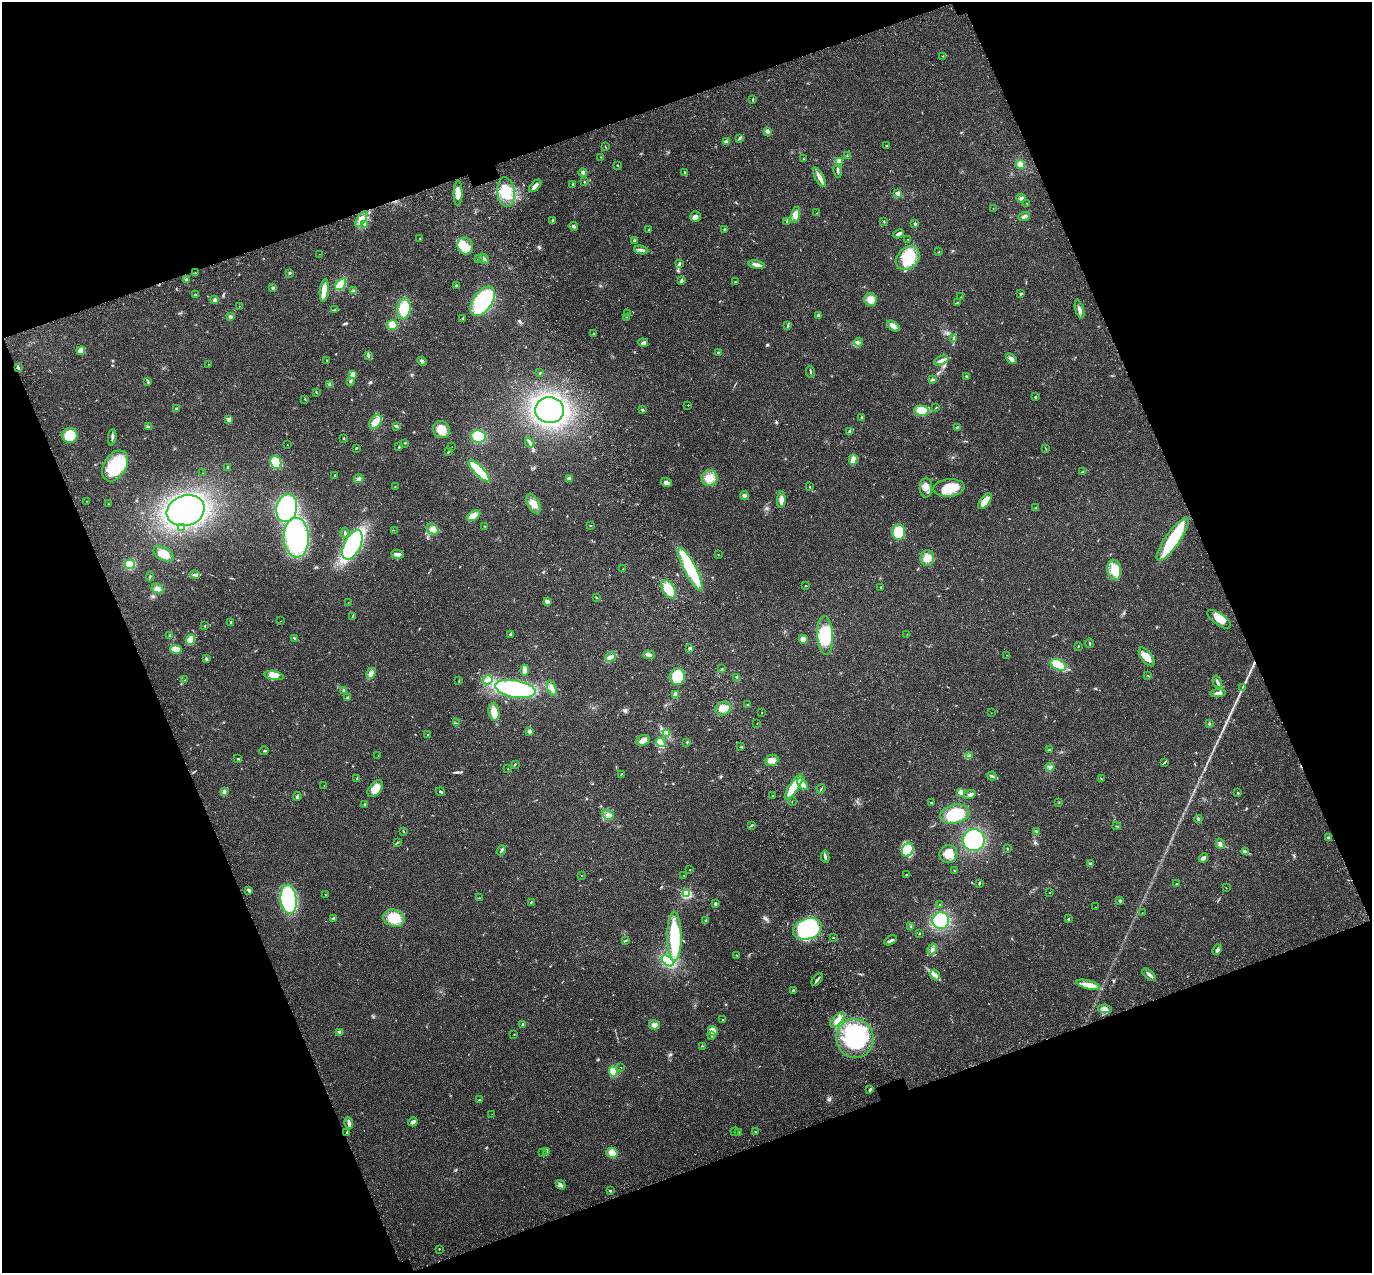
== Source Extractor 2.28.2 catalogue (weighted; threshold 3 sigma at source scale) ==
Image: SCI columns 113-5591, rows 219-5302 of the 5707 x 5572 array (HDU 1 of 3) = the unmasked area's bounding box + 8 px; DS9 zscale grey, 4 x 4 block average (1 PNG px = mean of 4 x 4 image px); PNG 1374 x 1275 px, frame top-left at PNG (2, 2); each listed source drawn as its Kron ellipse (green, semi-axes under 4 px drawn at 4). Shown black and unused: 41% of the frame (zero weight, under 3 of 4 exposures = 9% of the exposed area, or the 3 px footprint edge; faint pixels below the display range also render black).
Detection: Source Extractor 2.28.2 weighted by HDU 2 'WHT'. Background 0.0222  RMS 0.003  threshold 0.0135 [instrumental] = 3 sigma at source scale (4.5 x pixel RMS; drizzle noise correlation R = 1.50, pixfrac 1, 0.0396/0.0396 arcsec/px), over >= 5 px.
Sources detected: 394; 8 inside a brighter object's white glare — neither listed nor drawn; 1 coinciding with a brighter row at this scale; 28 inside a brighter listed object's ellipse — not listed separately; the other 357 listed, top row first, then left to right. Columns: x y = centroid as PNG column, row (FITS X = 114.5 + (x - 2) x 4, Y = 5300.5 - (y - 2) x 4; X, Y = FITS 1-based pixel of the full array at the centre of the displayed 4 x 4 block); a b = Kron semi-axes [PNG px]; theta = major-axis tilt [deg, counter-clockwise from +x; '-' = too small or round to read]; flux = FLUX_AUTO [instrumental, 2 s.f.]
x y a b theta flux
943 56 4 2 - 1.3
753 100 3 2 - 1.4
767 131 3 2 - 7
740 138 4 2 - 2.5
726 141 4 3 - 3.3
887 146 2 2 - 0.77
605 147 4 2 - 1
847 156 2 2 - 1
601 157 2 2 - 0.75
803 159 2 2 - 0.9
839 161 4 3 - 12
617 165 2 2 - 0.89
1021 165 4 4 - 7.4
838 171 7 2 -80 3.9
583 172 4 4 - 3.5
684 172 3 2 - 1.9
819 177 11 3 -62 12
585 182 2 2 - 0.86
573 184 2 2 - 4.7
535 186 7 3 46 10
506 192 15 8 -81 52
458 193 12 4 89 13
898 194 4 3 - 5.8
1021 198 5 4 - 4
1027 203 2 2 - 0.72
993 208 2 2 - 0.46
817 213 2 2 - 0.59
795 215 8 4 75 8.3
1024 216 6 2 19 6.5
695 217 5 5 - 6.8
361 219 9 3 55 7.7
553 221 4 2 - 2.2
787 222 2 2 - 0.65
884 222 2 2 - 0.81
364 224 3 2 - 1.5
915 224 3 2 - 2.6
573 226 5 3 - 3.6
724 229 2 2 - 1.3
648 230 2 2 - 1.1
898 234 6 2 27 5.9
420 238 3 2 - 1
634 240 2 2 - 2.5
908 240 2 2 - 0.52
465 246 8 7 - 20
641 250 7 3 -10 5.5
939 252 2 2 - 0.94
319 254 2 2 - 0.26
908 258 13 10 46 82
478 259 2 2 - 0.74
484 259 5 3 - 3.7
679 263 4 3 - 2.7
756 265 8 3 -9 8.8
195 273 2 2 - 0.73
290 273 2 2 - 7.3
186 279 2 2 - 1.5
682 280 4 3 - 3.4
735 282 2 2 - 1.5
341 284 7 3 47 63
457 286 2 2 - 0.82
273 288 3 2 - 1.9
324 291 11 4 84 24
353 291 3 2 - 2.2
1021 293 3 2 - 1.9
195 295 3 2 - 1.3
961 297 2 2 - 0.4
870 299 6 6 - 13
215 300 3 3 - 2.9
482 301 17 9 55 200
957 303 2 2 - 1
239 306 2 2 - 0.58
404 309 11 6 81 53
335 310 3 2 - 1.4
1080 310 9 3 -72 6.4
627 313 2 2 - 1.1
818 315 3 3 - 2.7
230 317 3 3 - 2.8
626 317 2 2 - 0.65
463 318 2 2 - 1.1
392 325 5 5 - 17
788 326 4 2 - 2
893 326 7 3 -35 13
593 334 3 2 - 1
954 339 4 3 - 4.5
858 342 4 3 - 3.7
643 343 5 3 - 4.2
81 351 4 4 - 11
718 352 3 2 - 2.4
368 356 3 2 - 3.7
1011 359 6 3 -43 9.3
327 360 2 2 - 0.85
941 360 7 3 24 5.9
422 361 5 3 - 3.4
208 364 2 2 - 0.46
18 367 3 2 - 1.7
810 372 6 2 -86 1.8
540 373 3 2 - 1.1
353 374 4 3 - 7.5
966 376 2 2 - 4.6
933 380 3 2 - 0.85
350 381 3 2 - 1.7
148 382 3 2 - 1.9
330 384 2 2 - 21
316 393 2 2 - 0.56
1035 397 2 2 - 6.1
305 399 2 2 - 0.81
688 405 2 2 - 1.5
176 408 3 2 - 2
936 408 2 2 - 0.69
550 410 14 13 - 380
642 410 3 2 - 1.3
922 411 7 5 -10 28
861 417 3 2 - 1.2
229 420 2 2 - 23
375 422 8 5 54 14
396 426 3 2 - 3.1
149 427 3 3 - 2.4
957 427 4 2 - 1.8
441 430 9 8 - 25
850 431 4 3 - 3.8
70 435 7 7 - 49
478 436 7 6 - 75
112 437 8 2 85 3.7
344 438 2 2 - 3.5
405 443 2 2 - 0.66
529 443 5 3 - 4
288 445 2 2 - 0.51
452 446 2 2 - 0.26
399 447 3 2 - 1.5
356 448 2 2 - 1.5
1045 448 2 2 - 0.72
448 452 4 2 - 1.9
853 460 5 4 - 11
276 462 7 5 -66 36
115 466 17 11 57 82
228 467 3 2 - 2.4
479 471 14 4 -47 100
1083 472 3 2 - 1.3
202 473 2 2 - 0.36
335 475 2 2 - 1.4
569 478 2 2 - 22
709 478 8 8 - 21
359 479 5 3 - 4.6
666 482 5 3 - 6.1
395 487 2 2 - 0.81
810 487 2 2 - 1.4
926 488 10 6 -90 11
949 488 16 8 5 42
744 496 4 3 - 3.3
781 500 8 4 85 8.8
86 501 2 2 - 0.59
985 501 9 4 52 27
108 504 2 2 - 0.69
534 504 11 5 -63 16
287 508 14 10 79 240
1036 508 3 2 - 1.6
186 511 19 15 18 340
474 516 7 4 31 17
484 526 3 2 - 0.73
590 526 2 2 - 0.59
181 527 2 2 - 3.4
433 529 6 5 - 8.6
394 530 2 2 - 0.41
899 532 8 6 88 42
345 533 5 2 - 2
296 538 20 12 -88 250
1173 539 26 7 55 98
352 545 16 8 63 250
164 554 11 6 -29 22
397 554 6 3 -6 7.9
718 554 2 2 - 0.82
927 558 8 7 - 19
130 564 5 5 - 35
623 569 2 2 - 0.65
690 569 24 6 -63 130
1114 570 10 6 -80 20
195 575 5 3 - 3.8
150 576 5 2 - 2.1
805 586 2 2 - 0.98
881 587 2 2 - 1.1
157 589 6 4 -28 6.6
668 589 10 6 -61 37
596 598 2 2 - 0.98
547 601 4 3 - 5.2
348 603 2 2 - 0.45
352 616 2 2 - 0.81
1219 619 14 5 -35 21
281 621 2 2 - 0.48
231 623 3 2 - 1.4
205 626 3 2 - 0.86
510 634 3 2 - 1.8
907 634 2 2 - 0.36
825 635 19 8 -87 69
170 636 3 3 - 2.5
295 638 3 2 - 1.4
803 639 4 4 - 10
190 640 5 4 - 27
1089 643 5 2 - 2
1078 646 3 2 - 0.98
690 648 4 3 - 3.5
176 649 6 4 -11 20
649 655 6 3 -3 4.4
1007 655 2 2 - 0.36
610 657 6 3 39 6
1147 657 11 5 -52 18
206 659 3 3 - 2.4
1058 665 8 5 -29 52
722 669 2 2 - 0.66
525 670 5 3 - 13
371 673 5 3 - 11
274 676 10 4 -11 11
1148 676 2 2 - 0.93
678 677 8 7 - 48
737 677 2 2 - 0.8
185 680 2 2 - 0.47
487 680 5 4 - 7
459 681 2 2 - 0.79
1217 682 6 2 -73 4
552 688 8 4 -70 8.4
1242 688 3 2 - 0.77
515 689 20 8 -9 250
344 690 3 3 - 2.5
1218 693 8 3 5 6.8
675 694 4 2 - 10
348 698 4 2 - 2.9
748 705 2 2 - 1
723 708 8 6 30 16
494 712 9 5 -81 21
762 713 2 2 - 0.68
991 713 2 2 - 0.42
456 723 2 2 - 0.45
757 723 2 2 - 0.41
1209 723 3 2 - 1.8
530 731 4 3 - 3.8
667 733 4 3 - 4
428 734 2 2 - 0.68
643 740 7 5 19 9.3
687 742 2 2 - 1.4
661 743 5 4 - 7.4
741 747 2 2 - 1.5
1049 750 2 2 - 1.1
264 751 5 2 - 1.9
378 756 2 2 - 0.72
969 756 2 2 - 1.1
238 759 3 2 - 1.8
772 760 7 5 23 9.8
1164 763 3 2 - 1.3
515 764 2 2 - 1.1
1050 767 4 3 - 3.5
508 769 2 2 - 0.61
621 774 2 2 - 1.1
992 776 5 2 - 2.6
357 778 2 2 - 0.81
1101 779 3 2 - 0.96
803 784 7 4 -50 8.7
324 785 2 2 - 0.67
794 787 15 4 56 64
375 789 10 6 48 23
821 789 5 2 - 1.7
224 792 4 3 - 5.8
440 792 4 2 - 2.3
960 792 4 3 - 3.1
1238 793 2 2 - 1.6
773 795 2 2 - 0.69
970 795 6 2 17 6.2
297 797 4 2 - 2.3
792 802 2 2 - 0.51
931 803 2 2 - 1.3
1059 803 2 2 - 0.78
365 804 3 2 - 2.4
955 814 15 9 9 62
608 815 6 4 -31 7.1
1198 819 4 2 - 2.1
752 825 3 2 - 2.5
1117 826 4 2 - 1.3
403 831 3 2 - 1.1
1037 832 3 2 - 1.7
1328 837 3 2 - 1.7
974 840 11 11 - 180
397 842 3 2 - 1.3
1220 844 5 3 - 3.7
1007 848 3 2 - 1.1
502 850 5 3 - 3.7
908 850 7 5 67 16
1246 852 2 2 - 0.98
949 854 9 9 - 19
825 857 6 2 -82 4.8
1204 858 5 4 - 4.5
1091 864 4 2 - 1.6
690 870 2 2 - 0.59
954 871 3 2 - 1.2
907 874 2 2 - 0.91
581 875 2 2 - 0.5
683 875 2 2 - 0.45
979 883 4 2 - 1.7
1176 884 3 2 - 1.2
1226 888 2 2 - 0.37
249 890 4 3 - 3.5
1050 892 2 2 - 0.38
686 894 2 2 - 240
325 895 2 2 - 0.64
479 898 3 2 - 0.88
289 899 15 8 -84 170
1120 901 3 2 - 1.4
531 902 2 2 - 1
716 904 3 3 - 2.5
939 905 2 2 - 0.83
1095 907 2 2 - 0.65
1142 913 2 2 - 0.62
333 918 3 2 - 1.6
394 918 11 8 -20 44
1068 919 3 2 - 1.4
706 921 3 2 - 1.7
941 921 8 8 - 85
911 927 2 2 - 1
808 929 15 10 19 160
919 934 3 2 - 0.97
674 936 25 7 -89 100
833 938 3 2 - 0.7
891 940 7 2 29 4
625 941 3 2 - 1.9
932 949 6 3 58 4
1217 950 5 3 - 4.7
737 955 2 2 - 1.1
668 961 7 4 -41 81
935 975 6 3 -59 6
1149 975 8 3 -41 5.4
817 980 7 2 53 3.5
1088 985 12 4 -15 18
793 990 2 2 - 1.6
1105 1009 7 3 -10 6.2
723 1019 2 2 - 0.81
837 1020 9 4 47 13
523 1024 2 2 - 12
654 1025 5 4 - 9.3
713 1031 5 4 - 15
340 1032 4 3 - 4.4
514 1034 2 2 - 0.72
712 1036 2 2 - 1.7
855 1038 19 18 - 170
702 1046 3 2 - 0.78
621 1067 2 2 - 0.54
613 1071 5 4 - 30
870 1089 3 2 - 3
479 1100 2 2 - 4.6
492 1114 2 2 - 0.33
413 1122 5 3 - 7
349 1123 6 2 -81 7.5
755 1131 2 2 - 0.74
347 1132 3 2 - 1.1
734 1132 2 2 - 1.1
739 1132 2 2 - 0.94
547 1151 2 2 - 0.99
543 1153 2 2 - 0.58
612 1153 5 5 - 18
560 1185 5 3 - 5.5
610 1191 2 2 - 1.8
439 1249 2 2 - 1.4
Diffuse or blended objects may show on this block-average render without a row.